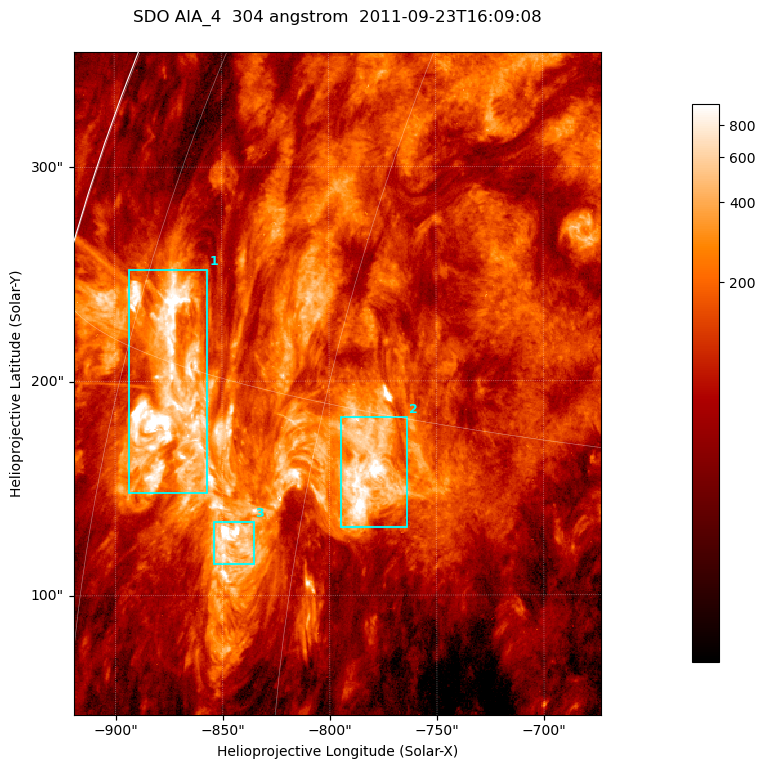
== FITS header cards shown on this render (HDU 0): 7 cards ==
TELESCOP= 'SDO     '           /
INSTRUME= 'AIA_4   '           /
WAVELNTH=                  304 /
WAVEUNIT= 'angstrom'           /
DATE-OBS= '2011-09-23T16:09:08.12' /
CTYPE1  = 'HPLN-TAN'           /
CTYPE2  = 'HPLT-TAN'           /

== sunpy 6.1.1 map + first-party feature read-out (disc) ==
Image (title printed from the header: SDO AIA_4  304 angstrom  2011-09-23T16:09:08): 410 x 515 px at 0.6 arcsec/px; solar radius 957 arcsec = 1594 px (partial field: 2.6% of the solar disc is inside the frame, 98% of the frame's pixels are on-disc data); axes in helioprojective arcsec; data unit not stated in the header (colour bar unlabelled)
Pointing: header CRPIX1/2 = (2058.21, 2041.36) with CRVAL1/2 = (0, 0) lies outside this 410 x 515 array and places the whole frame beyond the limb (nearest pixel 1.41 R_sun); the SolarSoft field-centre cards XCEN/YCEN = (-796.2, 198.9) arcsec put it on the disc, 1306 arcsec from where CRPIX/CRVAL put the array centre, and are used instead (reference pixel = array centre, CRVAL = XCEN/YCEN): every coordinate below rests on XCEN/YCEN
Orientation: roll -0.132 deg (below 1 deg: not rotated)
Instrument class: DISC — disc imager (sunpy class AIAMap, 304 A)
Bright regions (active regions / flare kernels): reference = the on-disc median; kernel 3 px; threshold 5 sigma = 366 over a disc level ~112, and >= 1.15x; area >= 211 px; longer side >= 5 px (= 3 arcsec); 3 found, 3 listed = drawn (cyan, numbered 1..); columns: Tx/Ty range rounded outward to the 2 arcsec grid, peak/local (2 s.f.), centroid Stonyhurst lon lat
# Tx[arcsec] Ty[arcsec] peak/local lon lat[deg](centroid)
1 -894..-856 148..252 18 -70 +14
2 -796..-764 132..184 14 -57 +13
3 -854..-834 114..136 19 -64 +11
Off-limb structures (1.02-1.3 R_sun): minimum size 105 px: none found